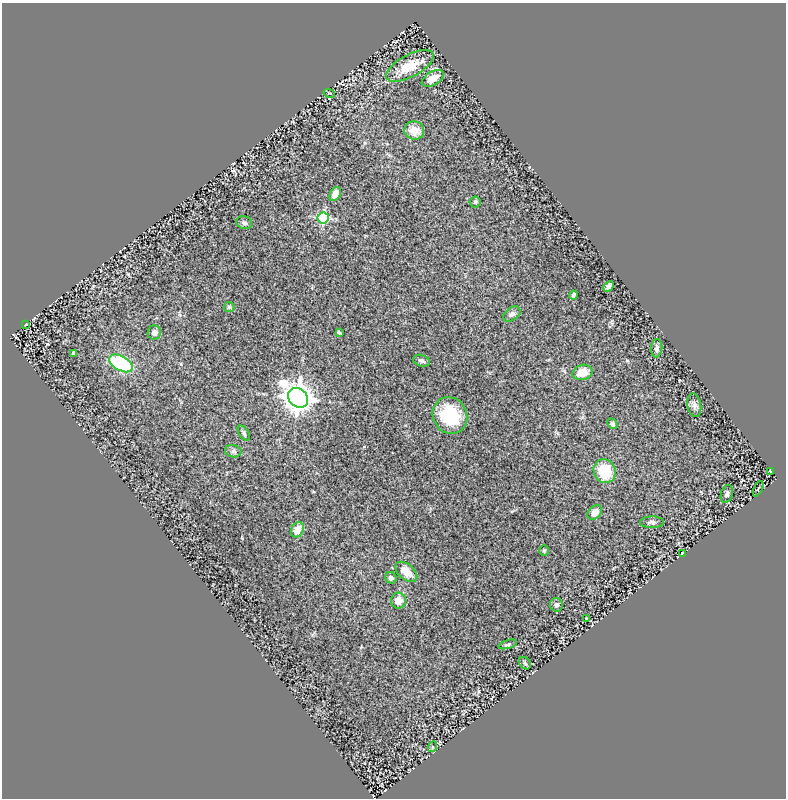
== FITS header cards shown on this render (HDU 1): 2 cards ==
NAXIS1  =                  784
NAXIS2  =                  796

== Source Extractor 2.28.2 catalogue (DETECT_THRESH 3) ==
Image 784 x 796 px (HDU 1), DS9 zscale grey, 1 PNG px = 1 image px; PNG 788 x 800 px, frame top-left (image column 1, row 796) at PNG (2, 3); each listed source drawn as its Kron ellipse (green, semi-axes under 4 px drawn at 4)
Background 0.61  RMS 0.072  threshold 0.215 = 3 sigma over >= 5 px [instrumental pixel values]
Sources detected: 43; all 43 listed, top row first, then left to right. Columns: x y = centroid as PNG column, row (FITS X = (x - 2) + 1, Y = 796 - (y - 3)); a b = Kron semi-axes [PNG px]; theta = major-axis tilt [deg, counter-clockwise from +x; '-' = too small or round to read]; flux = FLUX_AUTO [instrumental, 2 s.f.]
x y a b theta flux
410 66 26 11 28 130
433 78 12 6 30 62
329 93 6 3 -18 4.5
414 130 10 9 - 64
335 194 7 5 62 33
475 202 5 5 - 7.4
323 218 5 5 - 500
244 223 8 6 -16 13
609 286 6 4 43 15
573 295 4 3 - 12
229 307 5 5 - 7.2
512 314 10 6 36 14
26 325 3 3 - 6.7
339 332 4 3 - 7.2
154 333 7 6 - 18
656 348 9 5 84 18
73 353 4 3 - 16
421 361 8 5 -17 13
121 363 13 7 -29 370
582 372 10 7 17 74
298 398 11 9 -44 6400
694 405 12 7 -79 22
450 415 19 17 -63 240
612 424 6 4 -48 12
244 433 8 4 -57 10
233 451 8 6 -11 13
605 471 12 11 - 180
770 471 3 2 - 3.2
758 489 8 2 65 3
727 494 9 6 74 13
595 512 8 6 47 46
652 522 12 6 1 15
297 530 8 6 61 59
544 551 5 4 - 6.2
682 553 4 3 - 5.1
406 572 12 7 -40 64
391 578 6 5 - 13
398 601 8 7 - 45
556 605 7 6 - 11
586 618 3 2 - 4
508 644 9 3 16 7.3
525 663 7 5 -47 8.4
432 747 5 3 - 3.9